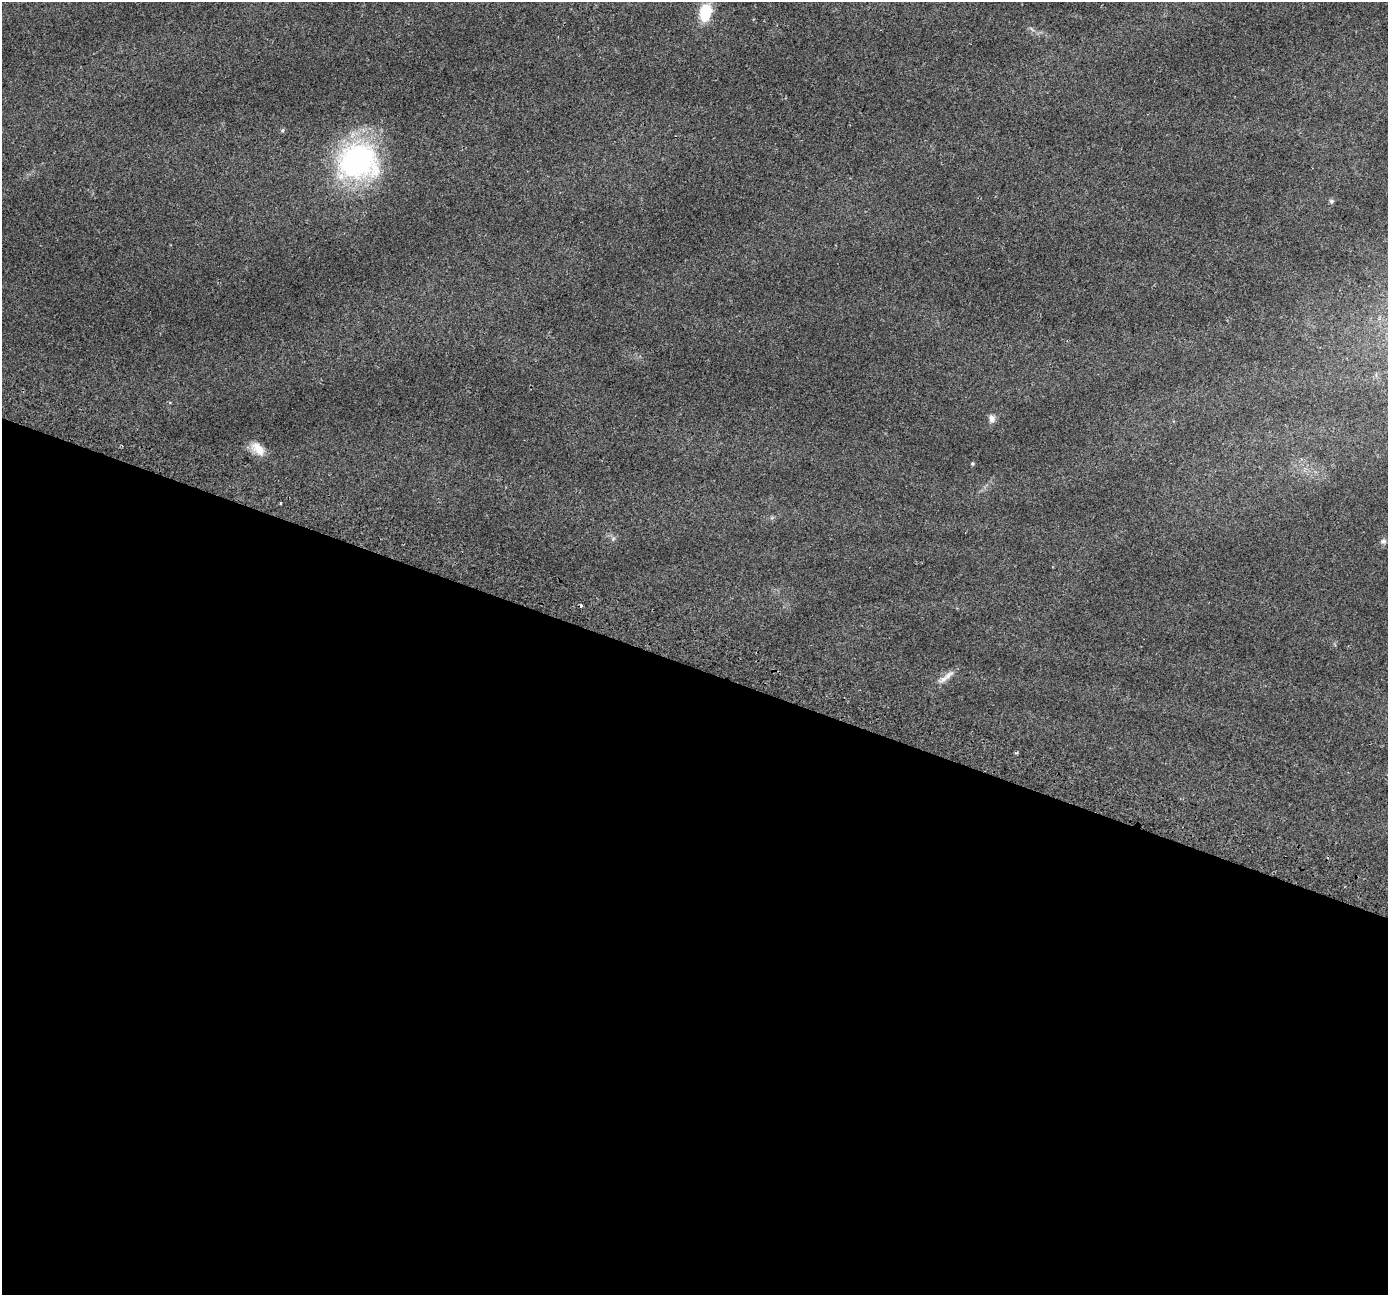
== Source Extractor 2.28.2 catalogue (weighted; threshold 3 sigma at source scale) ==
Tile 14 of 4 x 4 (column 2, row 4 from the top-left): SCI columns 1450-2835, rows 346-1638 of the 5662 x 5798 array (HDU 1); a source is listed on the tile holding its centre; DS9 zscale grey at full resolution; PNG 1390 x 1297 px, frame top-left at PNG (2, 2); no overlay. Shown black and unused: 48% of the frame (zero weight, under 2 of 3 exposures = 4% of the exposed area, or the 3 px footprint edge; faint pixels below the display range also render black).
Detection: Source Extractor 2.28.2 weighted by HDU 2 'WHT'; one run over the whole footprint, this tile lists its part. Background 0.0543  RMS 0.0063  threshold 0.0284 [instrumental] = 3 sigma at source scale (4.5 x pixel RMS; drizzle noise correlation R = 1.50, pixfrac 1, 0.0396/0.0396 arcsec/px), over >= 5 px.
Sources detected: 12; all 12 listed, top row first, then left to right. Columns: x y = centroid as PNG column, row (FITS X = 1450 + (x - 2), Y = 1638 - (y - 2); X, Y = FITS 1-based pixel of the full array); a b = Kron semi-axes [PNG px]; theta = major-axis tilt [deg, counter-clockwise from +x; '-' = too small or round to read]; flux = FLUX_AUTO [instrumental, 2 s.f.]
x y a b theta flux
705 12 20 13 82 18
282 130 6 4 25 1
358 161 48 42 -2 120
1331 201 6 5 - 1.1
992 419 10 8 -84 2.7
258 449 20 11 -43 7.9
972 464 4 4 - 0.82
280 503 3 2 - 0.87
1383 541 8 7 - 1.7
581 605 4 3 - 1.2
948 676 19 7 42 4.6
1016 753 4 4 - 0.82